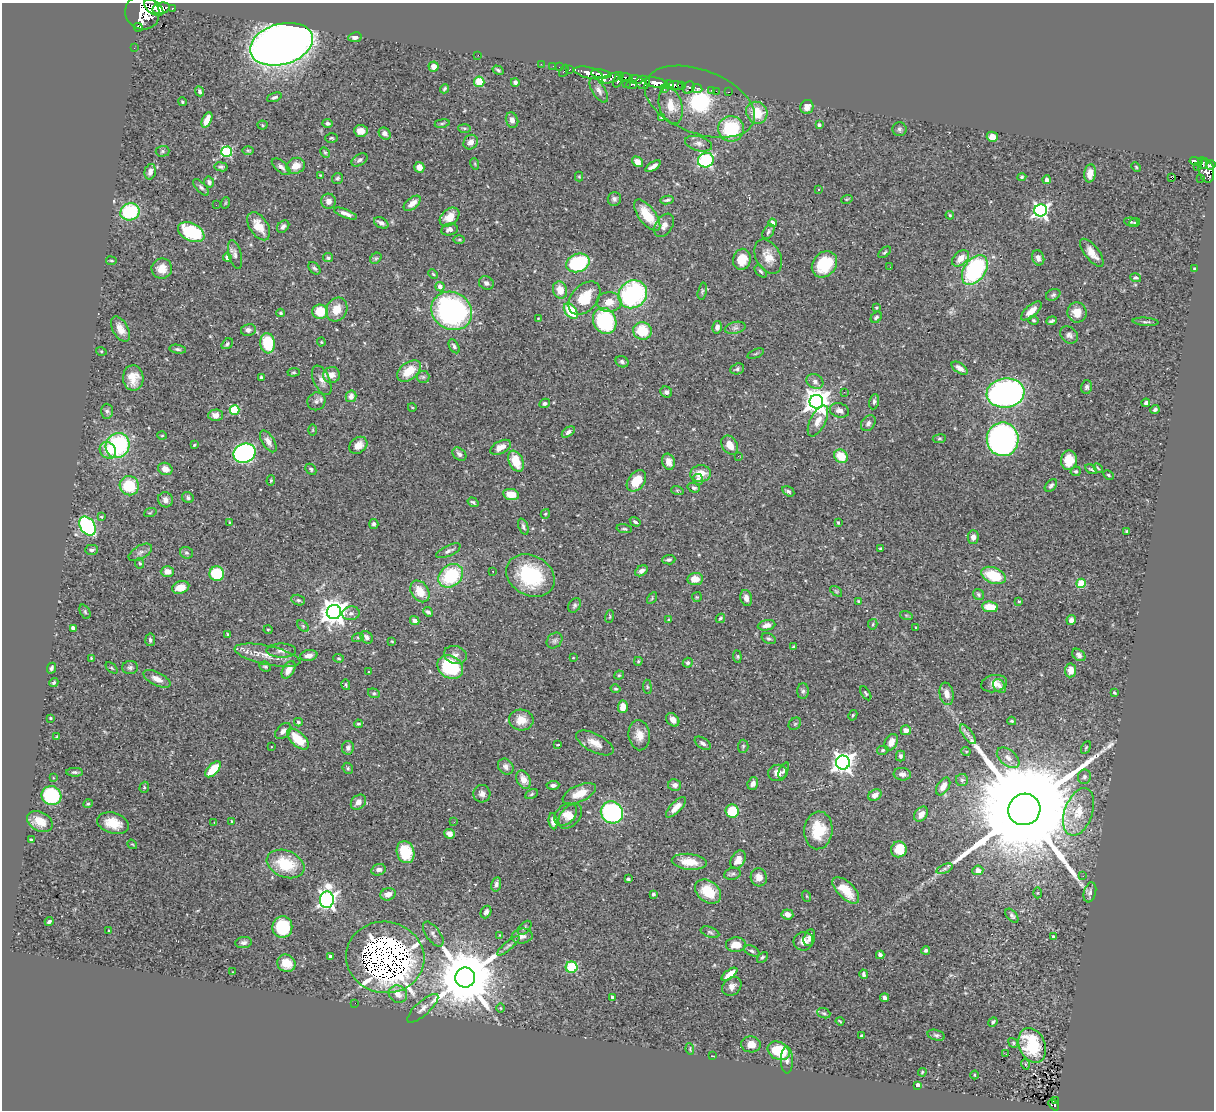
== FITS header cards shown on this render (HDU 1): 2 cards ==
NAXIS1  =                 1212
NAXIS2  =                 1108

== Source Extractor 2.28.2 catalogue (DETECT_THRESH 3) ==
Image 1212 x 1108 px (HDU 1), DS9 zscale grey, 1 PNG px = 1 image px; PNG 1216 x 1112 px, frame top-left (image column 1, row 1108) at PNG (2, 3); each listed source drawn as its Kron ellipse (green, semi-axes under 4 px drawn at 4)
Background 0.803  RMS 0.028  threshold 0.0835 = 3 sigma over >= 5 px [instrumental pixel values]
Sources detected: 481; all 481 listed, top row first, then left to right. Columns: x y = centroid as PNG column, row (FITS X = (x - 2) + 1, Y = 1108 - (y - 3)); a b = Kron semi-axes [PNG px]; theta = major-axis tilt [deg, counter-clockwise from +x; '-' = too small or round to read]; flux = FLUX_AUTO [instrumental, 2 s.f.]
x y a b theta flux
154 8 11 6 -37 3000
161 8 9 5 11 2000
172 8 3 3 - 98
142 13 18 16 -49 7000
138 27 5 3 - 120
355 37 7 5 10 6.8
281 44 32 20 16 2400
134 48 2 2 - 9.6
478 55 2 2 - 3.5
541 64 2 2 - 13
433 66 5 5 - 14
553 66 2 2 - 7.2
559 67 2 2 - 15
569 69 3 2 - 29
498 70 6 4 -30 3.4
564 71 6 3 63 93
588 73 14 5 -13 1700
601 74 10 3 -8 1300
612 78 11 4 19 610
626 78 7 4 -3 660
636 79 6 4 -18 450
618 80 8 3 68 760
479 82 5 5 - 56
515 82 4 4 - 5.3
643 82 7 6 - 1200
656 83 12 5 -12 3200
626 84 2 2 - 21
669 84 5 3 - 510
632 85 5 3 - 160
682 85 3 3 - 560
676 86 7 4 -6 1100
689 88 6 5 - 220
697 88 5 3 - 230
444 89 5 4 - 3.2
664 89 3 3 - 150
599 90 14 6 -57 8.8
711 90 3 2 - 9.2
199 91 5 4 - 4.5
716 91 2 2 - 13
728 92 3 2 - 7.7
274 97 8 4 20 4.1
182 102 4 4 - 2.7
700 102 58 31 -21 240
671 106 19 11 -74 27
807 107 7 6 - 11
757 113 11 10 - 47
661 118 3 3 - 2.4
207 120 8 4 65 22
512 120 8 6 -71 10
328 123 5 4 - 4
442 123 7 4 8 3
262 125 5 4 - 2.5
819 125 4 3 - 5.6
464 128 6 3 -1 2.9
731 129 13 13 - 110
899 129 7 7 - 4.7
361 131 7 6 - 12
385 134 7 5 -44 7.3
992 137 5 5 - 21
331 138 6 4 -2 2.8
471 142 8 6 49 12
699 144 14 7 -15 9.2
248 150 6 4 -1 2.5
162 151 7 5 2 3.2
227 152 5 5 - 170
325 152 6 4 -62 2.4
360 160 9 5 32 5
706 160 8 7 - 200
1196 161 7 3 -11 280
637 162 6 4 -38 15
1202 163 6 3 -81 280
475 164 6 3 -72 1.9
1211 165 5 4 - 460
296 166 9 7 23 20
653 166 8 4 32 9.1
1197 166 2 2 - 7.7
221 167 6 4 -8 3.8
281 167 11 5 -39 7.3
419 167 5 5 - 13
1136 167 5 3 - 1.8
1206 171 12 7 -79 900
150 172 8 5 76 8.1
1090 173 9 6 81 16
320 175 4 3 - 1.2
579 176 5 4 - 2.2
1022 177 4 4 - 2.6
1171 177 3 2 - 34
337 178 5 5 - 3.2
1200 178 2 2 - 9.1
1047 180 4 4 - 5.3
209 182 5 5 - 6
201 187 10 4 -48 4.7
818 189 3 3 - 4.3
614 199 7 6 - 5.7
847 199 6 3 18 1.9
667 200 6 3 11 3.4
329 201 7 7 - 10
225 203 6 3 71 2
412 203 10 5 39 14
216 205 2 2 - 2
1041 210 6 6 - 550
130 212 10 8 20 130
345 214 12 4 -21 12
647 215 18 8 -53 49
950 215 4 3 - 2
450 217 11 8 42 24
1131 222 7 4 -7 2.5
381 223 8 5 -28 7.6
772 223 4 4 - 12
1134 223 5 3 - 2.1
664 225 13 8 57 12
259 226 16 9 -57 30
283 226 7 5 46 5.2
449 229 8 6 12 7.4
191 232 14 8 -26 130
768 232 8 5 58 4
459 240 6 4 1 2.6
885 252 7 4 37 3
1092 253 17 7 -52 20
235 254 15 6 -77 8.4
227 257 4 4 - 7.9
768 257 18 12 -63 25
328 258 5 4 - 3.5
376 258 6 5 - 3.5
961 258 10 6 43 22
1038 258 8 6 -70 9.6
742 259 11 9 78 31
111 261 5 2 - 2
578 263 12 9 20 170
824 264 14 11 52 80
890 267 3 2 - 1.5
314 268 7 5 -48 3.7
162 269 10 10 - 21
1194 269 3 3 - 2.8
975 270 16 10 55 210
761 271 7 4 -45 3
433 274 5 3 - 2.1
1136 278 5 4 - 2.9
486 283 7 6 - 6.6
440 287 5 4 - 11
560 290 9 7 -70 25
702 291 8 4 78 3.1
633 294 15 13 41 280
1053 295 7 5 27 3.9
584 298 19 13 49 53
609 302 12 9 3 23
876 308 4 3 - 1.8
337 309 12 10 62 28
452 311 21 18 -31 400
571 311 9 5 -51 65
1031 311 13 5 41 16
320 312 8 7 - 49
1077 312 10 9 - 21
281 313 4 3 - 2.3
876 317 6 4 49 3.9
538 319 3 3 - 1.5
1033 320 5 4 - 2.1
605 321 13 11 -63 150
1052 321 5 3 - 3.5
1146 322 13 3 -4 3.7
717 327 6 4 77 6.6
735 328 10 6 12 6.8
120 329 14 7 -60 19
248 330 7 6 - 6.2
642 331 9 8 - 60
1069 335 9 7 -41 6.9
321 342 4 4 - 1.9
268 343 10 7 -85 71
227 344 6 4 39 3.7
454 346 7 4 -61 4.1
178 349 8 4 -9 3.8
101 351 5 3 - 1.7
756 354 9 3 21 2.8
622 362 6 5 - 4.4
960 368 9 5 -34 11
737 369 7 5 22 3.9
409 371 13 8 37 39
294 372 6 4 5 2.6
332 375 8 8 - 16
423 377 6 6 - 4.2
133 378 13 10 -88 26
262 378 4 4 - 7.5
322 380 16 8 -66 13
815 381 9 7 -27 7.9
1087 387 7 5 77 4.2
666 392 6 5 - 5.5
844 392 3 3 - 1.3
1006 393 19 14 8 750
351 396 6 5 - 11
316 401 9 8 - 8.1
816 402 7 7 - 2200
874 402 8 5 80 4.2
544 403 5 4 - 3.8
1146 403 4 3 - 6.2
412 407 4 3 - 1.5
1155 409 4 3 - 4.7
235 410 5 4 - 100
839 410 10 7 -17 9.1
107 411 7 6 - 5
216 415 7 6 - 14
818 421 17 8 64 17
868 423 8 6 53 6
313 430 6 4 89 1.7
568 432 7 4 36 6.1
162 436 5 3 - 1.7
939 439 7 4 6 3
1003 439 17 16 - 520
268 441 12 6 -57 10
118 445 13 11 60 200
194 445 3 2 - 2.2
358 445 10 7 39 15
730 445 10 7 -56 18
501 447 11 6 28 15
108 450 9 7 -45 21
245 453 11 9 22 400
459 454 8 5 -40 7.2
738 456 3 2 - 3.8
841 456 7 6 - 36
1069 460 10 8 81 33
516 461 11 7 -66 43
668 462 8 6 -74 13
1098 468 6 3 -46 2
165 469 7 6 - 14
311 469 6 4 -45 3.9
1091 469 6 3 -29 2.4
1076 471 5 4 - 2.9
700 474 10 8 7 26
1108 475 5 4 - 2.3
698 479 5 5 - 5.2
271 481 5 4 - 2.4
636 481 12 8 52 41
1051 485 7 5 47 4.1
129 486 10 9 - 68
694 488 6 4 -18 4.3
677 490 6 4 -19 2.5
788 491 6 4 -31 4.1
511 495 8 5 -10 25
188 498 6 5 - 3.9
165 500 8 7 - 11
473 502 6 3 -34 3.1
150 513 6 3 20 2.4
545 514 5 4 - 2.2
101 517 4 3 - 2.1
635 522 6 3 -33 4
838 522 3 3 - 2.6
230 523 4 3 - 2.4
374 524 5 4 - 4.2
88 526 10 7 -55 220
523 527 8 4 -69 4.9
624 529 8 4 -11 2.8
1127 531 4 3 - 3.9
973 537 6 5 - 9.8
881 549 3 3 - 2.3
91 550 6 5 - 5.4
448 551 13 5 25 6.9
140 552 13 6 30 8.2
186 553 6 5 - 3.7
669 560 6 4 5 3.9
140 563 5 4 - 2.8
493 571 3 2 - 1.8
641 571 7 5 34 8.6
167 572 6 5 - 14
217 574 7 7 - 88
994 575 13 8 -22 65
451 576 13 10 39 120
530 576 25 20 -29 130
695 579 8 6 7 22
1081 583 5 4 - 83
181 587 9 6 17 21
420 591 11 8 -56 30
836 591 7 3 -37 2.4
978 594 6 5 - 3.5
697 597 5 5 - 2.1
652 598 6 4 59 2.4
746 598 8 5 -77 11
298 600 7 5 -14 4.2
858 601 4 4 - 1.9
1019 601 3 3 - 2.5
575 605 8 5 59 4.4
990 607 8 5 -6 37
85 612 7 5 -64 3.2
334 612 7 7 - 2100
428 612 5 3 - 4.2
351 613 9 7 9 7.2
906 615 6 4 -18 2.6
610 617 6 3 71 1.7
720 618 5 3 - 2.5
669 620 4 3 - 1.7
1071 620 5 4 - 6.8
415 621 5 4 - 11
873 624 5 4 - 2.7
766 625 9 5 12 11
303 626 7 4 -45 3
916 627 3 2 - 2
73 628 4 4 - 12
268 630 4 4 - 2
228 634 4 3 - 1.7
358 637 6 4 18 2.6
367 637 7 5 -47 7.3
769 639 7 5 -26 3.6
150 640 6 5 - 4.4
392 641 3 3 - 1.5
554 641 9 7 45 6
793 647 4 3 - 1.8
281 651 15 7 0 11
267 655 33 9 -12 33
309 655 8 5 10 11
455 655 11 9 -18 11
1079 655 7 5 -39 5.1
737 656 6 4 -84 2.3
91 658 4 3 - 2.7
339 658 5 4 - 2.6
573 658 3 2 - 1.1
638 661 4 3 - 2.4
688 663 5 5 - 4.8
265 666 6 5 - 3
130 667 8 6 2 5.3
450 667 13 11 -33 120
51 668 6 4 66 4.1
112 668 7 3 -42 2.2
288 670 9 5 60 15
1071 670 7 5 85 19
368 672 3 2 - 1.4
619 675 4 4 - 2.4
157 679 15 6 -26 14
54 683 5 4 - 2.7
994 684 13 8 10 18
346 685 5 3 - 2.2
999 686 7 5 -58 5.4
647 687 7 3 -82 2.4
616 689 5 4 - 3.1
803 691 8 5 89 4.5
374 693 6 4 -20 3
866 693 8 4 -58 2.3
1114 693 3 3 - 2.2
947 694 11 7 -81 14
623 707 6 5 - 20
853 715 5 3 - 2.3
51 718 3 2 - 2
521 720 12 10 -2 26
673 720 7 5 -48 12
1012 721 4 3 - 2.5
298 722 4 3 - 2.5
358 724 4 3 - 2.6
795 724 7 5 44 2.9
906 730 5 5 - 11
283 731 9 6 44 7.7
968 734 11 5 -54 6.7
639 735 15 10 -82 20
57 737 3 3 - 2.3
298 739 13 7 -42 48
891 742 9 6 62 16
595 743 20 9 -27 21
703 743 9 5 -33 6.3
558 745 3 2 - 1.8
743 746 6 5 - 3.7
271 747 2 2 - 1.2
1086 747 7 4 63 2.3
348 748 7 6 - 7
883 750 6 4 16 3.1
966 751 5 3 - 1.5
901 756 5 4 - 4.4
1008 758 13 8 -40 14
843 763 7 7 - 1200
506 766 8 7 - 7.3
348 768 6 5 - 2.8
213 769 10 5 47 47
784 771 8 4 66 4
75 772 8 4 -1 4
778 773 9 8 - 14
902 774 9 6 -6 8.3
1084 777 7 6 - 5.3
53 778 3 2 - 1.5
523 780 10 6 -64 18
962 780 6 6 - 4.1
753 784 6 5 - 8.2
553 785 6 4 4 6.5
675 785 6 6 - 7.2
943 786 10 6 58 14
144 787 6 4 71 2.7
482 794 8 8 - 8.7
532 794 7 4 28 2.9
579 794 18 8 25 30
875 795 7 5 33 11
51 796 10 9 - 150
358 802 8 6 46 12
88 804 5 4 - 2.4
676 807 13 5 46 18
1024 809 16 15 - 80000
732 811 7 6 - 50
612 812 11 10 - 270
1079 812 25 14 70 48
566 814 13 9 44 14
921 814 8 6 52 13
570 816 14 9 49 14
40 821 14 9 -26 26
232 821 3 2 - 1.4
553 821 8 4 -82 11
214 822 3 3 - 1.7
454 822 3 2 - 2.8
113 823 16 10 -16 35
818 830 19 14 85 59
449 834 5 5 - 14
31 840 4 3 - 3.7
132 844 5 4 - 1.9
899 849 8 7 - 44
406 852 11 8 -72 63
738 860 10 6 60 20
689 862 17 8 -6 36
285 864 19 13 -21 79
945 869 9 4 21 4.5
378 870 7 5 16 8.2
978 870 5 5 - 10
732 874 8 6 16 4.4
1083 876 2 2 - 3.4
759 877 9 8 - 16
628 879 4 3 - 2.9
496 884 7 5 78 5.8
846 890 17 8 -45 42
708 891 14 10 -37 53
1090 892 10 6 74 6.2
1038 893 5 3 - 2
388 894 8 6 18 11
653 894 3 3 - 3.2
806 896 6 3 -70 2.1
327 900 8 7 - 820
486 912 6 5 - 6.4
787 914 6 5 - 14
1012 916 8 5 -50 4.7
49 921 4 3 - 3.2
282 927 11 10 - 81
525 928 8 5 47 4.1
109 931 4 2 - 1.2
710 932 10 5 -20 4.3
433 934 14 7 -54 8.5
500 935 3 3 - 1.4
522 936 10 7 8 9.6
1053 937 4 3 - 4.6
809 938 9 5 76 7.9
803 941 10 9 - 14
244 943 8 5 8 6.1
736 945 10 7 3 24
508 946 14 4 40 5.8
926 950 4 4 - 3.3
752 951 8 5 -25 4.7
880 955 4 4 - 6.7
331 957 4 3 - 9.1
385 957 39 35 -10 9600
762 957 6 4 44 2.9
286 963 9 8 - 29
572 967 6 5 - 88
233 972 2 2 - 1.2
730 974 9 4 37 22
864 974 5 3 - 4
465 977 10 10 - 20000
732 986 10 8 43 11
398 994 9 8 - 17
612 997 3 3 - 2.2
884 998 4 4 - 4.9
355 1003 2 2 - 25
423 1008 20 7 42 12
500 1008 5 3 - 1.6
824 1013 7 5 -20 3.6
840 1021 4 2 - 1.8
993 1022 5 3 - 3.2
936 1035 9 5 -15 4.1
862 1036 4 3 - 3.6
1013 1043 5 4 - 2.6
751 1044 10 8 -3 16
1032 1045 18 13 -66 78
690 1049 6 3 -83 2
779 1051 11 8 -29 71
1006 1054 3 2 - 1.5
712 1056 4 2 - 1.1
787 1060 13 6 -89 7.4
1025 1064 5 3 - 1.7
922 1072 4 3 - 1.7
974 1075 4 3 - 1.5
918 1085 4 4 - 21
1055 1100 3 2 - 18
1054 1105 6 4 -48 97